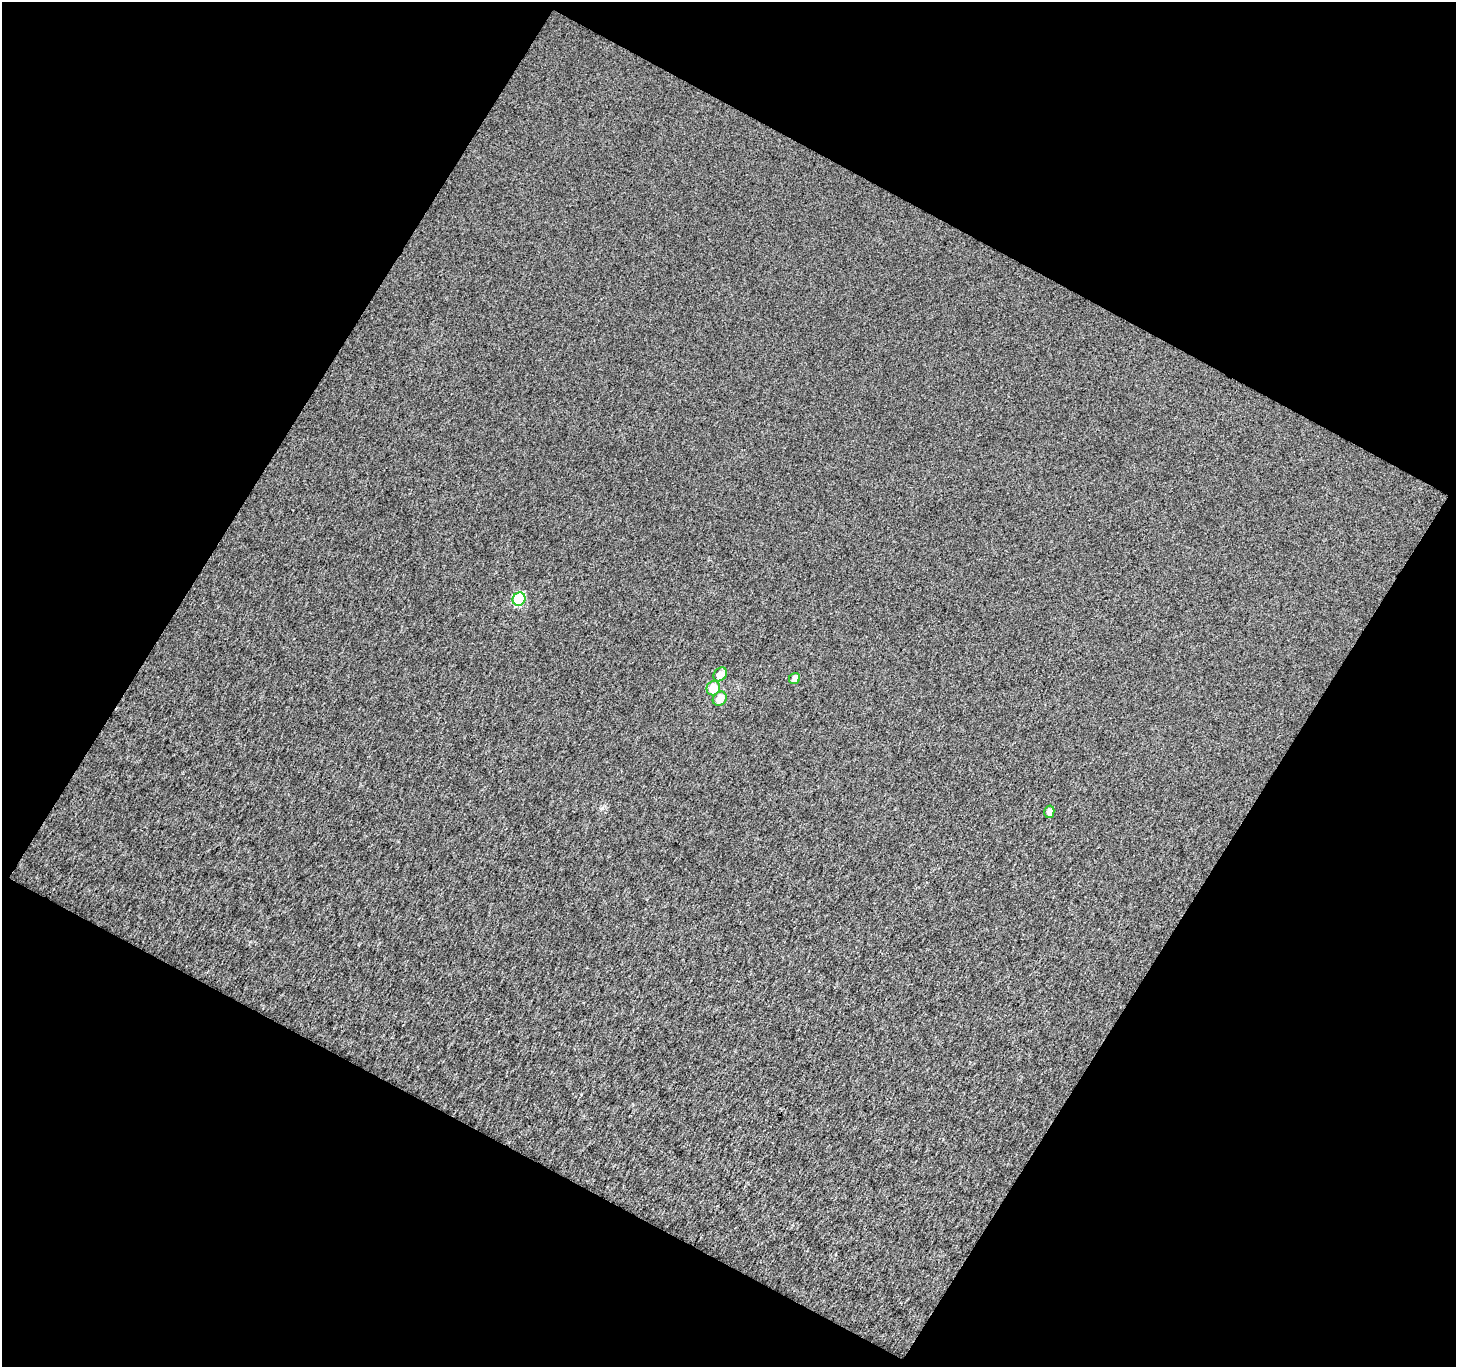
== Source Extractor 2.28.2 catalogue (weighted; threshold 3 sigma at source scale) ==
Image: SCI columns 1-1454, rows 57-1421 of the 1455 x 1473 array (HDU 1 of 3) = the unmasked area's bounding box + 8 px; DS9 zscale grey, full resolution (1 PNG px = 1 image px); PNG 1458 x 1369 px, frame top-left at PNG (2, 2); each listed source drawn as its Kron ellipse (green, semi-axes under 4 px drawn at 4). Shown black and unused: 48% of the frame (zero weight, under 3 of 4 exposures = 1% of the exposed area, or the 3 px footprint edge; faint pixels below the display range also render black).
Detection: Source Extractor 2.28.2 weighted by HDU 2 'WHT'. Background 0.0174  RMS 0.037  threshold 0.168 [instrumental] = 3 sigma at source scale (4.5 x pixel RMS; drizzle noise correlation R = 1.50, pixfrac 1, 0.0396/0.0396 arcsec/px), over >= 5 px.
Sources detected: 6; all 6 listed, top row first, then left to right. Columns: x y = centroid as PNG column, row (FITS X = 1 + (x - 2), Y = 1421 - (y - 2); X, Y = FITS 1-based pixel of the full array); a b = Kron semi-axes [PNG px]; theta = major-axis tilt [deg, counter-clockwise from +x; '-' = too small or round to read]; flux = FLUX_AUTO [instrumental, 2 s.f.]
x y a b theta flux
519 599 7 6 - 260
720 674 7 6 - 30
795 679 6 5 - 20
713 688 7 6 - 65
720 699 7 6 - 39
1049 812 6 5 - 18